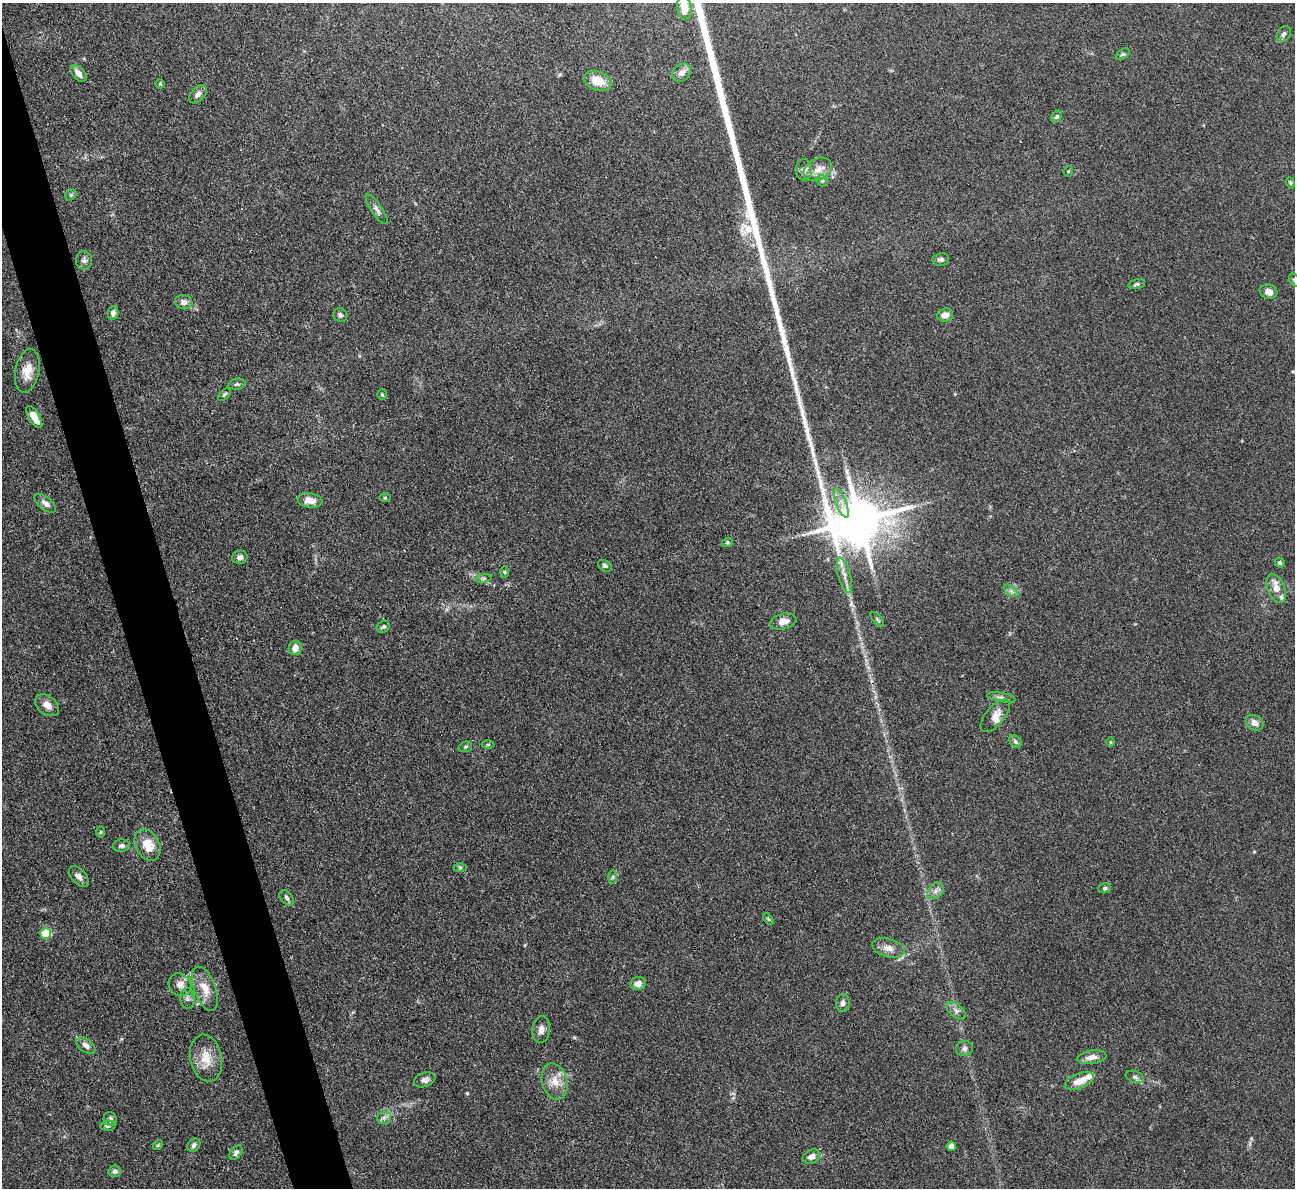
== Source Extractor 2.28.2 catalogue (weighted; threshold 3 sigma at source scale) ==
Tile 11 of 4 x 4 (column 3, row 3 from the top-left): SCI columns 2585-3877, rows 1451-2636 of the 5170 x 5151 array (HDU 1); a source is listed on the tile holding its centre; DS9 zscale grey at full resolution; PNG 1297 x 1190 px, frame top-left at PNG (2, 3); each listed source drawn as its Kron ellipse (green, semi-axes under 4 px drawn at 4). Shown black and unused: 4% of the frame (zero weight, under 3 of 4 exposures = <1% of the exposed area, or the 3 px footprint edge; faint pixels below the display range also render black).
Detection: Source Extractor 2.28.2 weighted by HDU 2 'WHT'; one run over the whole footprint, this tile lists its part. Background 0.105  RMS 0.006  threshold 0.0269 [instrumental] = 3 sigma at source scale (4.5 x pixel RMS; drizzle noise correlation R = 1.50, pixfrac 1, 0.05/0.05 arcsec/px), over >= 5 px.
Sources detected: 93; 2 inside a brighter listed object's ellipse — not listed separately; the other 91 listed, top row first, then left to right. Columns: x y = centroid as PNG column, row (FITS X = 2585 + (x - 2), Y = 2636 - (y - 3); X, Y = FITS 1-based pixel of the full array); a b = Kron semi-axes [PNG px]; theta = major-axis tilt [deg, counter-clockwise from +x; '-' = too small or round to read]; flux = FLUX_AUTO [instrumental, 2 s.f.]
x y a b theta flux
684 8 12 7 -83 7.8
1284 34 8 6 54 1.9
1123 54 7 5 35 1.1
78 73 10 6 -49 3.4
682 73 10 8 39 3.8
598 81 14 9 -20 11
160 84 5 4 - 0.7
198 94 11 6 48 2.9
1057 117 6 4 51 1.2
818 169 15 10 29 6.1
804 170 10 8 -88 3.1
1069 171 5 3 - 0.61
822 181 6 5 - 0.93
1290 183 6 4 -70 0.8
71 195 6 5 - 0.92
377 209 17 5 -56 2.7
941 259 8 6 9 1.7
84 260 9 8 - 2.3
1294 280 7 5 -58 1.1
1137 284 8 4 14 1.2
1269 292 9 7 -19 4.4
184 302 9 7 -16 2.8
113 313 7 5 79 2.4
340 315 7 6 - 1.8
945 315 8 6 5 4.4
27 371 22 12 79 8.8
237 384 8 5 9 1.2
224 394 8 4 45 1
382 394 5 4 - 0.71
34 417 12 5 -60 8.3
385 498 6 4 1 0.65
310 500 12 7 -7 5.8
45 503 13 6 -38 3
841 503 16 5 -69 4.2
727 543 6 4 19 0.8
240 557 8 6 10 2.2
1280 563 5 4 - 1.1
605 566 7 5 -30 1.4
504 572 5 3 - 0.77
844 575 18 6 -75 4.4
483 578 8 4 9 1.2
1276 588 15 8 -68 7.4
1011 591 8 4 -37 1.8
877 619 9 4 -50 0.91
783 622 13 7 15 4.9
383 627 7 5 35 1.3
295 648 7 6 - 4.5
1001 697 14 4 -10 1.8
47 705 13 9 -39 5.2
995 716 20 9 50 5.4
1255 723 9 7 -33 3.6
1015 742 7 5 -50 1.5
1110 742 5 3 - 0.59
488 745 6 4 1 0.75
465 747 7 5 15 1.1
100 832 6 4 89 0.75
147 845 17 11 -62 11
121 846 8 6 6 1.9
460 867 6 4 -1 0.82
79 877 12 7 -48 3
613 877 7 4 89 1.1
1105 888 6 5 - 1.2
936 891 9 6 43 2.5
287 898 9 6 -51 1.6
768 919 7 3 -52 0.72
46 933 5 5 - 32
888 948 17 9 -15 4.9
638 984 8 6 12 3.7
180 985 12 10 -45 4.6
205 989 23 11 -69 9.6
187 998 11 7 -85 2.2
843 1003 9 7 84 2.2
956 1011 11 6 -39 2.4
541 1029 13 9 83 3.6
86 1046 11 6 -38 3.5
964 1049 8 7 - 2.1
1092 1057 15 6 8 4.3
206 1058 24 15 -78 11
1135 1077 9 5 -20 1.6
425 1080 11 7 19 2.3
1079 1081 15 7 22 7.1
555 1082 18 12 -75 8.3
384 1118 7 6 - 1.9
110 1119 7 6 - 1.8
108 1126 7 5 7 1.3
158 1145 5 4 - 0.82
194 1145 7 6 - 2
951 1146 4 4 - 6.3
236 1153 8 5 53 1.7
811 1157 9 6 24 3.7
115 1171 6 5 - 1.7
Isophote crosses this tile's border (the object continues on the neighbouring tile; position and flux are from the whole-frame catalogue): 1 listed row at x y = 1294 280